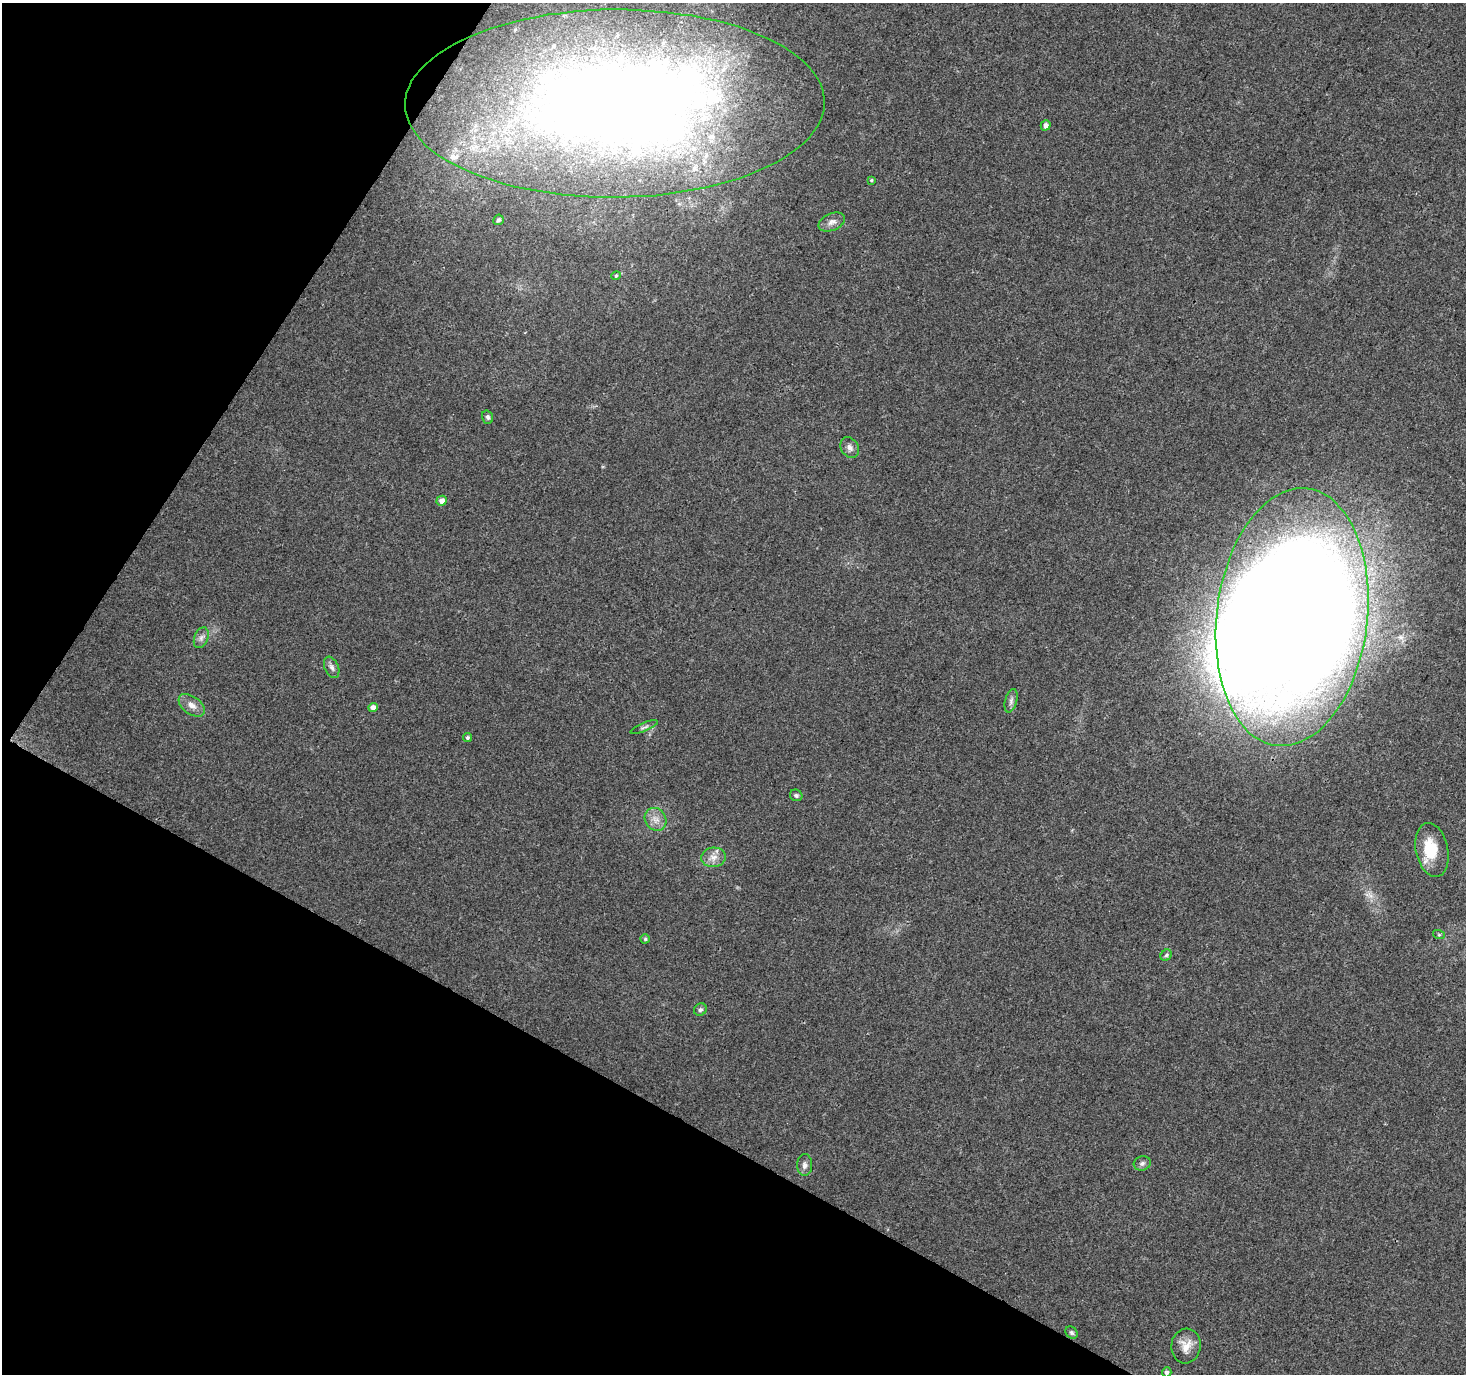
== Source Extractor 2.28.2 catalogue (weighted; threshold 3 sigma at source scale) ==
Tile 9 of 4 x 4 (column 1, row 3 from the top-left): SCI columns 12-1475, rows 1632-3003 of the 5868 x 5942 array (HDU 1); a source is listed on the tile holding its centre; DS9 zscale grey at full resolution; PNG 1468 x 1376 px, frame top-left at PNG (2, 3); each listed source drawn as its Kron ellipse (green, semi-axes under 4 px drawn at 4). Shown black and unused: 27% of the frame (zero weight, under 3 of 4 exposures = <1% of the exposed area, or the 3 px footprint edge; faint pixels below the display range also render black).
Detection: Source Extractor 2.28.2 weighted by HDU 2 'WHT'; one run over the whole footprint, this tile lists its part. Background 0.0383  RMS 0.0041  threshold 0.0185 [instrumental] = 3 sigma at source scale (4.5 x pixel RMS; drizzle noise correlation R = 1.50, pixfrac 1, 0.0396/0.0396 arcsec/px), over >= 5 px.
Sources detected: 38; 5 inside a brighter object's white glare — neither listed nor drawn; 3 inside a brighter listed object's ellipse — not listed separately; the other 30 listed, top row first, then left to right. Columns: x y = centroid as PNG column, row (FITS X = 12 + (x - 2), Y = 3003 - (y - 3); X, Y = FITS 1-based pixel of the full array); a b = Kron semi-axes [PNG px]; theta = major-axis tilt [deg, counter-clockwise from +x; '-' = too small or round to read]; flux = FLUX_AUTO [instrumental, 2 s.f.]
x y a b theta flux
615 103 210 94 0 590
1046 125 5 5 - 2
871 180 4 3 - 0.44
498 220 5 5 - 0.84
832 222 14 8 23 2.3
616 276 4 4 - 0.47
488 417 7 5 -72 0.96
850 448 11 8 -56 2
442 501 5 5 - 2.1
1292 617 129 75 83 1300
201 638 11 6 67 1.7
332 667 11 7 -67 1.7
1011 701 12 6 74 1.5
192 705 15 8 -36 3.1
373 708 4 4 - 2.4
644 727 14 4 22 1.1
467 738 4 4 - 0.78
796 795 6 5 - 0.78
656 819 12 10 -54 3.4
1432 850 27 16 -78 12
713 857 12 10 6 3.3
1439 935 6 4 -19 0.47
645 939 4 4 - 0.67
1166 955 6 5 - 0.77
700 1010 7 6 - 0.92
1142 1163 8 7 - 1.3
805 1165 11 7 89 1.8
1071 1332 7 5 -45 0.86
1186 1346 17 14 84 5.3
1167 1372 5 4 - 1.3
Overlapping masked pixels (flux is a lower limit): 1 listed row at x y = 1292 617